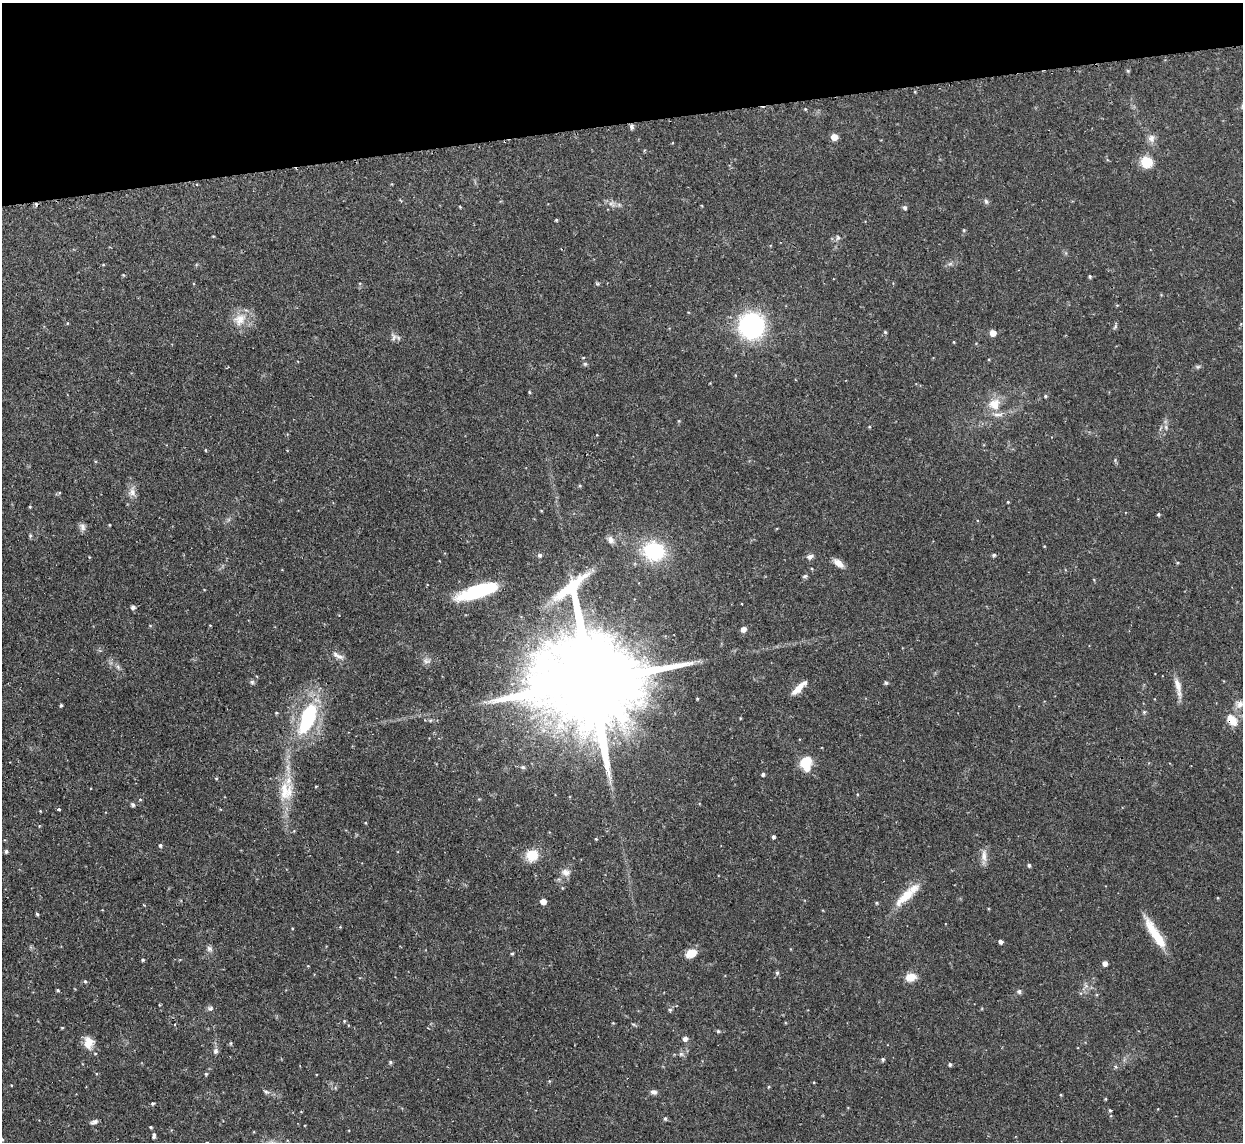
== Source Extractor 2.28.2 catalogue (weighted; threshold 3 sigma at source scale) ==
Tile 3 of 4 x 4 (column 3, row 1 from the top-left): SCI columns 2487-3727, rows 3562-4701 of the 5000 x 4970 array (HDU 1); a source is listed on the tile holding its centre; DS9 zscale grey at full resolution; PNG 1245 x 1144 px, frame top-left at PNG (2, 3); no overlay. Shown black and unused: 11% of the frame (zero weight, under 2 of 3 exposures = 2% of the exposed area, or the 3 px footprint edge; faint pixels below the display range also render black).
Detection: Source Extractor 2.28.2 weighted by HDU 2 'WHT'; one run over the whole footprint, this tile lists its part. Background 0.0761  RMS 0.0042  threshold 0.019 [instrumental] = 3 sigma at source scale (4.5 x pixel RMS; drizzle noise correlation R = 1.50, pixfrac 1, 0.05/0.05 arcsec/px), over >= 5 px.
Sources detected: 128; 1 cosmic-ray / hot-pixel residue — not listed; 2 inside a brighter listed object's ellipse — not listed separately; the other 125 listed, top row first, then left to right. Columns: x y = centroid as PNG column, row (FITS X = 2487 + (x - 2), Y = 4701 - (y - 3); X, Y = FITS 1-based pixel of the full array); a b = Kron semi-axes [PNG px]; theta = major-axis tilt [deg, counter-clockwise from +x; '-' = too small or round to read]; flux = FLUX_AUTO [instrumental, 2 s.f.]
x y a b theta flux
1128 71 6 4 -72 0.49
805 109 4 3 - 0.36
631 127 7 5 -70 1
834 137 5 5 - 5.4
1151 138 11 9 -86 2.3
1146 162 11 10 - 9.7
986 201 8 5 -63 0.84
611 204 9 7 -39 1.8
460 207 4 3 - 0.33
905 207 5 5 - 0.86
556 220 3 3 - 0.45
964 230 4 4 - 0.41
213 236 4 3 - 0.31
838 238 6 5 - 0.81
950 264 7 4 19 0.84
103 265 4 3 - 0.33
123 275 4 4 - 0.38
1090 276 4 4 - 0.56
240 319 20 15 42 6.7
67 323 5 3 - 0.32
751 326 17 17 - 77
885 332 4 4 - 0.53
993 333 5 5 - 5.3
394 337 12 7 -76 1.5
954 342 4 3 - 0.32
585 364 5 5 - 0.62
1198 367 7 4 1 0.71
529 392 4 3 - 0.43
1045 396 4 4 - 0.53
994 404 16 15 - 7
679 421 4 3 - 0.36
869 427 4 3 - 0.39
1166 427 7 4 -89 0.9
206 450 4 3 - 0.35
580 485 4 4 - 0.48
132 492 12 10 65 2.6
1008 502 4 3 - 0.36
30 507 4 3 - 0.41
1158 514 4 3 - 0.57
83 527 12 6 -71 1.6
30 536 5 5 - 0.51
611 540 11 8 -62 2
1044 546 4 3 - 0.29
654 551 21 18 -16 30
540 555 6 5 - 0.7
994 555 5 4 - 0.76
810 557 8 6 14 1.6
838 563 13 7 -41 3.3
805 576 6 5 - 0.83
478 591 43 12 18 27
133 607 6 5 - 1
339 615 2 2 - 0.26
743 629 7 6 - 1.7
339 656 13 6 -20 2.1
426 661 10 7 -9 1.6
118 667 7 4 -72 0.82
252 682 6 6 - 0.82
589 682 46 23 7 15000
886 683 5 5 - 0.64
1178 685 22 8 -74 4
799 688 21 6 44 4.3
1239 704 12 10 48 2.6
61 705 3 3 - 0.5
1144 712 6 4 46 0.54
276 713 4 3 - 0.4
308 718 40 17 67 35
425 720 4 3 - 0.28
1232 720 17 11 -50 5.4
806 764 16 12 88 9
523 767 6 5 - 0.75
763 774 4 4 - 0.78
286 791 26 20 90 12
140 799 5 3 - 0.36
133 805 5 4 - 0.86
59 809 4 3 - 0.54
773 837 4 4 - 0.84
596 839 4 3 - 0.37
160 845 5 5 - 0.73
6 851 5 4 - 0.83
532 855 15 13 28 7.3
984 856 19 7 -90 3
1029 865 5 4 - 0.78
566 872 11 9 -22 2.5
905 896 31 11 43 9.6
543 902 5 5 - 4.4
37 914 4 3 - 0.57
340 927 4 4 - 0.33
1155 933 40 9 -57 12
1001 942 4 4 - 1.3
209 949 8 7 - 1.3
512 953 4 3 - 0.48
691 953 12 9 33 5
143 960 4 4 - 0.59
1105 963 4 4 - 2.4
777 973 5 5 - 0.69
911 977 13 9 13 4.7
85 981 5 5 - 0.58
58 990 4 3 - 0.5
1019 992 6 6 - 0.93
210 1008 8 6 -8 1
670 1010 6 6 - 0.77
344 1021 4 4 - 0.41
633 1024 6 4 -18 0.5
62 1028 3 3 - 0.35
718 1031 4 4 - 0.52
685 1039 5 5 - 2
88 1043 15 11 -79 5.3
231 1043 5 4 - 0.49
215 1051 8 7 - 1.2
681 1054 6 6 - 0.92
883 1059 5 4 - 0.78
390 1062 5 4 - 0.66
950 1064 4 4 - 0.85
1116 1067 5 4 - 0.64
206 1074 4 4 - 0.53
549 1081 4 4 - 0.39
768 1087 5 3 - 0.37
266 1092 8 4 -14 0.87
653 1092 8 6 -12 1.4
152 1103 4 4 - 0.54
1110 1110 4 3 - 0.48
665 1119 5 4 - 0.64
94 1122 10 5 14 1.1
151 1127 3 3 - 0.54
154 1136 7 4 83 0.87
Overlapping masked pixels (flux is a lower limit): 2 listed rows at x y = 589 682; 1232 720